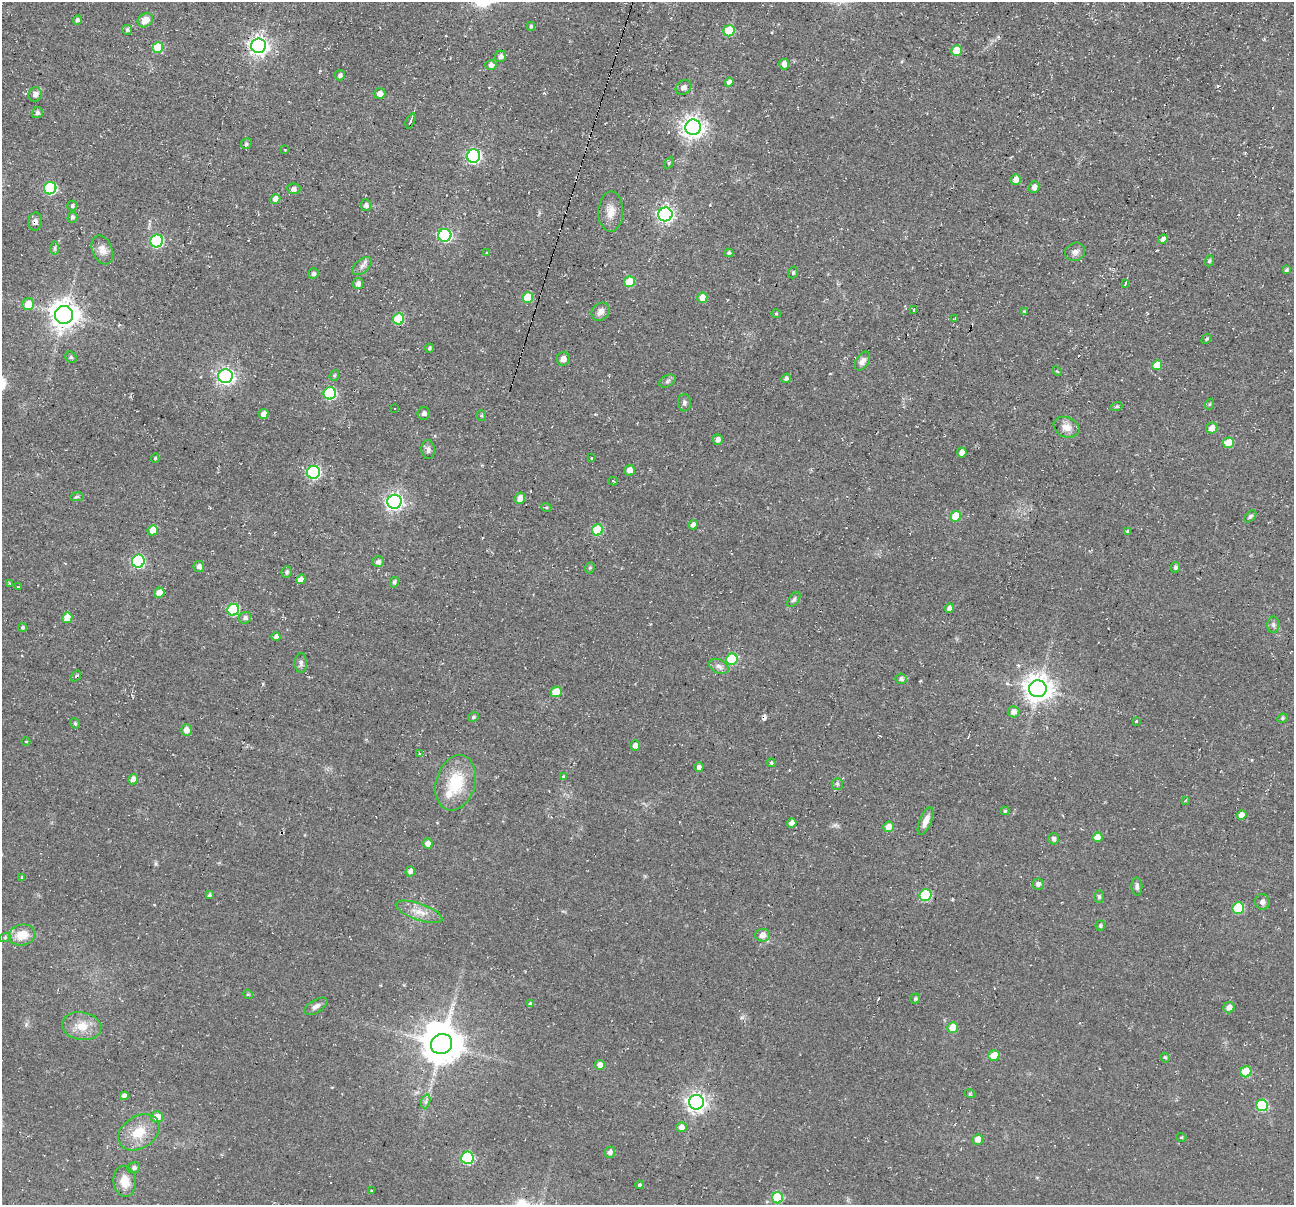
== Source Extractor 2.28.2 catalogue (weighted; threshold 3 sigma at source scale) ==
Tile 10 of 4 x 4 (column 2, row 3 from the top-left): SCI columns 1299-2590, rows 1366-2568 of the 5174 x 5222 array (HDU 1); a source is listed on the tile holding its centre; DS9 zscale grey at full resolution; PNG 1296 x 1207 px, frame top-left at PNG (2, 2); each listed source drawn as its Kron ellipse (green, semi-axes under 4 px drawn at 4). Shown black and unused: <1% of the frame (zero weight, under 2 of 3 exposures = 2% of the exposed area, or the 3 px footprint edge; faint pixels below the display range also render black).
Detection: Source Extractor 2.28.2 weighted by HDU 2 'WHT'; one run over the whole footprint, this tile lists its part. Background 0.0471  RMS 0.008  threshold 0.0362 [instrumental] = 3 sigma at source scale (4.5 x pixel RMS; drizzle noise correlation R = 1.50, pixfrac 1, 0.05/0.05 arcsec/px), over >= 5 px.
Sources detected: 199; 1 inside a brighter object's white glare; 4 cosmic-ray / hot-pixel residue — neither listed nor drawn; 1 inside a brighter listed object's ellipse — not listed separately; the other 193 listed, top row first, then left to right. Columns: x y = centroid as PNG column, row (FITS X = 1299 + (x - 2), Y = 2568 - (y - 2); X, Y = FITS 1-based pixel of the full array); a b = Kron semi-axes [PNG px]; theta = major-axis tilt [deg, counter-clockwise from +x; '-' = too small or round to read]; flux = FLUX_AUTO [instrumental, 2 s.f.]
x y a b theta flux
77 20 5 4 - 2.6
145 20 8 6 35 8.7
531 26 4 4 - 1.7
127 30 5 5 - 1.9
729 31 6 5 - 31
259 46 7 7 - 410
158 47 5 5 - 25
957 51 5 5 - 15
501 56 6 5 - 2.9
784 64 5 5 - 5.6
491 65 5 5 - 3.5
340 75 5 5 - 1.9
729 82 4 4 - 3.6
684 87 8 6 40 3.4
35 94 7 6 - 4
379 94 6 5 - 5.1
37 113 6 5 - 2.5
410 121 8 3 67 1.6
693 127 8 7 - 520
246 144 6 5 - 1.7
285 150 3 3 - 0.74
473 156 7 6 - 150
669 163 6 3 55 1.1
1016 179 5 5 - 5.9
1034 187 6 5 - 3.5
50 188 6 6 - 84
294 189 7 5 -6 2.8
275 199 5 4 - 5.5
366 205 6 5 - 2.4
72 206 5 5 - 1.7
611 212 20 12 89 9.3
665 214 7 7 - 250
72 217 5 5 - 2.3
35 222 9 7 83 3.3
445 235 6 6 - 110
1163 239 5 4 - 3.3
157 241 6 6 - 74
55 248 7 4 90 1.6
102 250 15 10 -65 6.3
1075 252 10 9 - 3.8
487 253 3 2 - 0.78
729 253 4 4 - 1.6
1209 261 5 4 - 1.5
362 266 11 6 40 3.4
1286 270 4 3 - 1.6
793 272 6 4 72 1.4
313 274 5 5 - 2.3
629 282 5 5 - 24
358 284 5 5 - 3.7
1125 284 3 3 - 0.64
528 297 5 5 - 23
702 298 5 5 - 10
28 304 6 6 - 13
914 309 3 3 - 4.3
1024 311 4 3 - 0.69
601 312 10 8 48 4.4
776 314 4 4 - 0.86
64 315 9 9 - 1000
398 319 6 5 - 37
955 319 3 3 - 2.4
1207 339 5 4 - 1.2
430 348 4 4 - 1.8
71 357 6 5 - 1.3
563 359 7 6 - 5.2
862 361 10 6 59 3.5
1157 365 5 5 - 13
1057 371 5 3 - 0.9
334 375 5 4 - 1.2
225 376 7 7 - 270
786 378 5 4 - 2.3
667 381 9 5 28 1.9
330 393 6 6 - 68
684 403 8 6 -87 2.3
1210 404 5 3 - 0.85
1117 407 6 4 18 1.3
394 408 3 2 - 0.9
424 413 6 6 - 2.7
264 414 5 4 - 6.6
481 416 5 4 - 1.1
1067 427 13 10 -22 7.5
1212 428 6 5 - 7.7
718 440 5 5 - 3.6
1228 443 5 5 - 16
428 449 10 6 -85 2.9
962 452 5 5 - 6.2
155 458 5 4 - 1.1
592 458 3 3 - 2.4
630 470 5 5 - 5.5
314 472 6 6 - 120
613 481 4 3 - 1.3
77 497 7 3 9 1
520 498 5 5 - 5.7
394 502 7 7 - 280
546 507 5 3 - 0.82
956 516 5 5 - 18
1250 516 7 4 45 1.5
693 525 5 4 - 3.2
153 530 5 5 - 8.5
598 530 6 5 - 35
1128 531 4 3 - 1.1
138 561 6 6 - 92
378 562 6 5 - 2.8
199 567 5 5 - 3.7
1175 567 5 4 - 2.1
590 568 6 4 68 1.3
286 572 6 5 - 1.8
301 579 5 4 - 5.1
394 582 5 4 - 2.2
10 583 4 2 - 1.3
18 587 3 2 - 2
159 593 5 5 - 8.2
794 600 9 5 52 2
949 608 5 4 - 3.4
233 610 6 6 - 55
67 618 5 5 - 11
245 618 6 5 - 2.9
1273 625 8 6 -89 2.4
23 627 4 4 - 1.7
276 637 4 4 - 2.8
732 659 6 5 - 41
301 663 10 6 -89 2.3
719 666 10 6 -26 3.8
76 676 6 3 55 1.2
901 679 5 5 - 2.9
1038 689 9 8 - 930
556 692 5 5 - 13
1013 712 6 5 - 5
473 717 5 4 - 1.5
1282 718 5 4 - 1.2
1136 721 3 3 - 0.79
75 723 5 4 - 1.4
186 730 5 5 - 5.5
26 742 4 3 - 0.72
635 745 5 4 - 4.1
420 753 4 3 - 1.3
771 763 4 4 - 1.5
699 767 4 4 - 3.3
563 777 4 3 - 1.3
133 779 5 5 - 4.6
456 783 28 19 73 34
837 784 6 5 - 1.5
1185 801 3 3 - 1.2
1005 811 4 4 - 1.2
1241 815 5 4 - 5.3
926 821 14 6 67 6.5
792 823 5 4 - 4.4
889 827 5 5 - 8
1097 837 5 5 - 10
1054 839 5 5 - 2.7
428 844 5 5 - 5.4
410 871 5 4 - 4
22 877 4 4 - 1
1038 884 5 5 - 3.2
1137 887 9 5 -88 2.4
209 895 4 3 - 1.8
925 895 6 6 - 50
1099 897 6 5 - 1.6
1262 902 7 7 - 3.4
1238 908 6 5 - 41
419 912 24 8 -19 9.6
1100 926 5 5 - 1.9
22 935 13 10 13 14
762 935 7 6 - 6.6
5 937 6 4 19 0.99
248 994 5 4 - 1.1
915 999 5 5 - 1.6
530 1004 4 3 - 1.6
316 1006 13 6 32 3.6
1229 1008 6 5 - 5.8
82 1026 20 14 -9 14
953 1027 5 5 - 13
441 1044 11 10 - 2400
994 1055 5 5 - 12
1165 1058 5 4 - 1.1
600 1065 5 5 - 5.2
1246 1072 5 5 - 29
970 1094 5 3 - 0.88
124 1096 4 4 - 4
426 1101 7 4 72 2
696 1102 7 7 - 410
1262 1105 6 6 - 52
157 1117 6 5 - 10
681 1127 5 5 - 4.7
139 1132 22 16 33 20
1181 1137 5 3 - 0.67
978 1139 5 5 - 6.9
610 1152 6 5 - 2.9
467 1158 6 6 - 67
134 1168 6 5 - 2.4
125 1181 15 11 -83 12
639 1185 4 4 - 1.4
372 1190 3 2 - 0.68
778 1198 5 5 - 32
Overlapping masked pixels (flux is a lower limit): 1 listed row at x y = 35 222